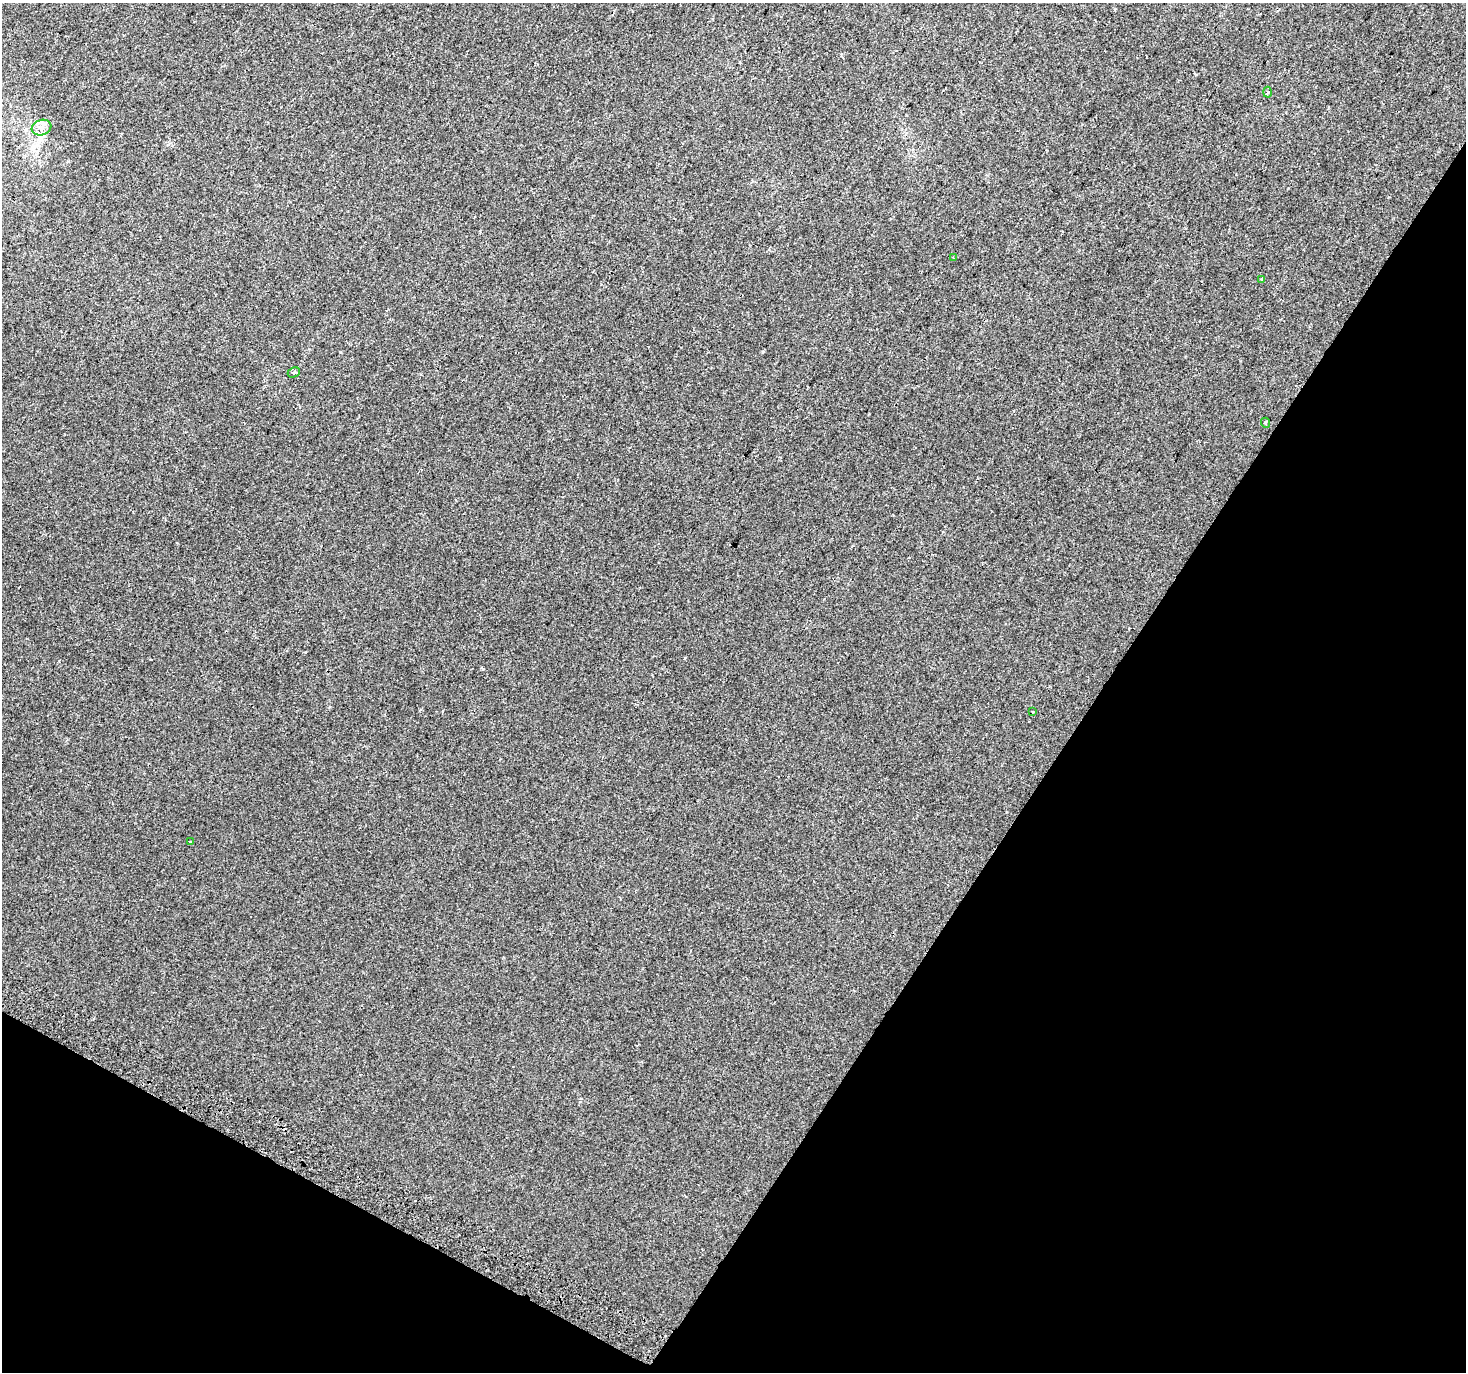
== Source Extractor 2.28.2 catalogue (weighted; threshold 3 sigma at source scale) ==
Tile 15 of 4 x 4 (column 3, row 4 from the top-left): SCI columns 2957-4420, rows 296-1665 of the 5905 x 6006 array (HDU 1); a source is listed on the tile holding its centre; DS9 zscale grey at full resolution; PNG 1468 x 1374 px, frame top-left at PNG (2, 3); each listed source drawn as its Kron ellipse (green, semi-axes under 4 px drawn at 4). Shown black and unused: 31% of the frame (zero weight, under 2 of 3 exposures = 2% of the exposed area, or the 3 px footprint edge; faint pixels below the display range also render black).
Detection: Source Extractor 2.28.2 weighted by HDU 2 'WHT'; one run over the whole footprint, this tile lists its part. Background 0.00434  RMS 0.0038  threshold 0.0172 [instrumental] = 3 sigma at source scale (4.5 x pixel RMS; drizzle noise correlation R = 1.50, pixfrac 1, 0.0396/0.0396 arcsec/px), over >= 5 px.
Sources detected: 10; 2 cosmic-ray / hot-pixel residue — neither listed nor drawn; the other 8 listed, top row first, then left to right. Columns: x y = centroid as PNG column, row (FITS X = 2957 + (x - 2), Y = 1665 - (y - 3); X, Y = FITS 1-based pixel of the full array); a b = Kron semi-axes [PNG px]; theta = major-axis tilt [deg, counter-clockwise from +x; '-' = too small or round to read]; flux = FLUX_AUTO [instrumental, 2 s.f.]
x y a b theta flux
1267 92 5 3 - 0.41
41 128 10 7 18 2.2
953 258 3 2 - 0.29
1262 279 4 3 - 0.86
294 372 6 4 27 0.68
1266 423 5 3 - 0.42
1033 712 3 3 - 0.87
190 842 3 2 - 0.3